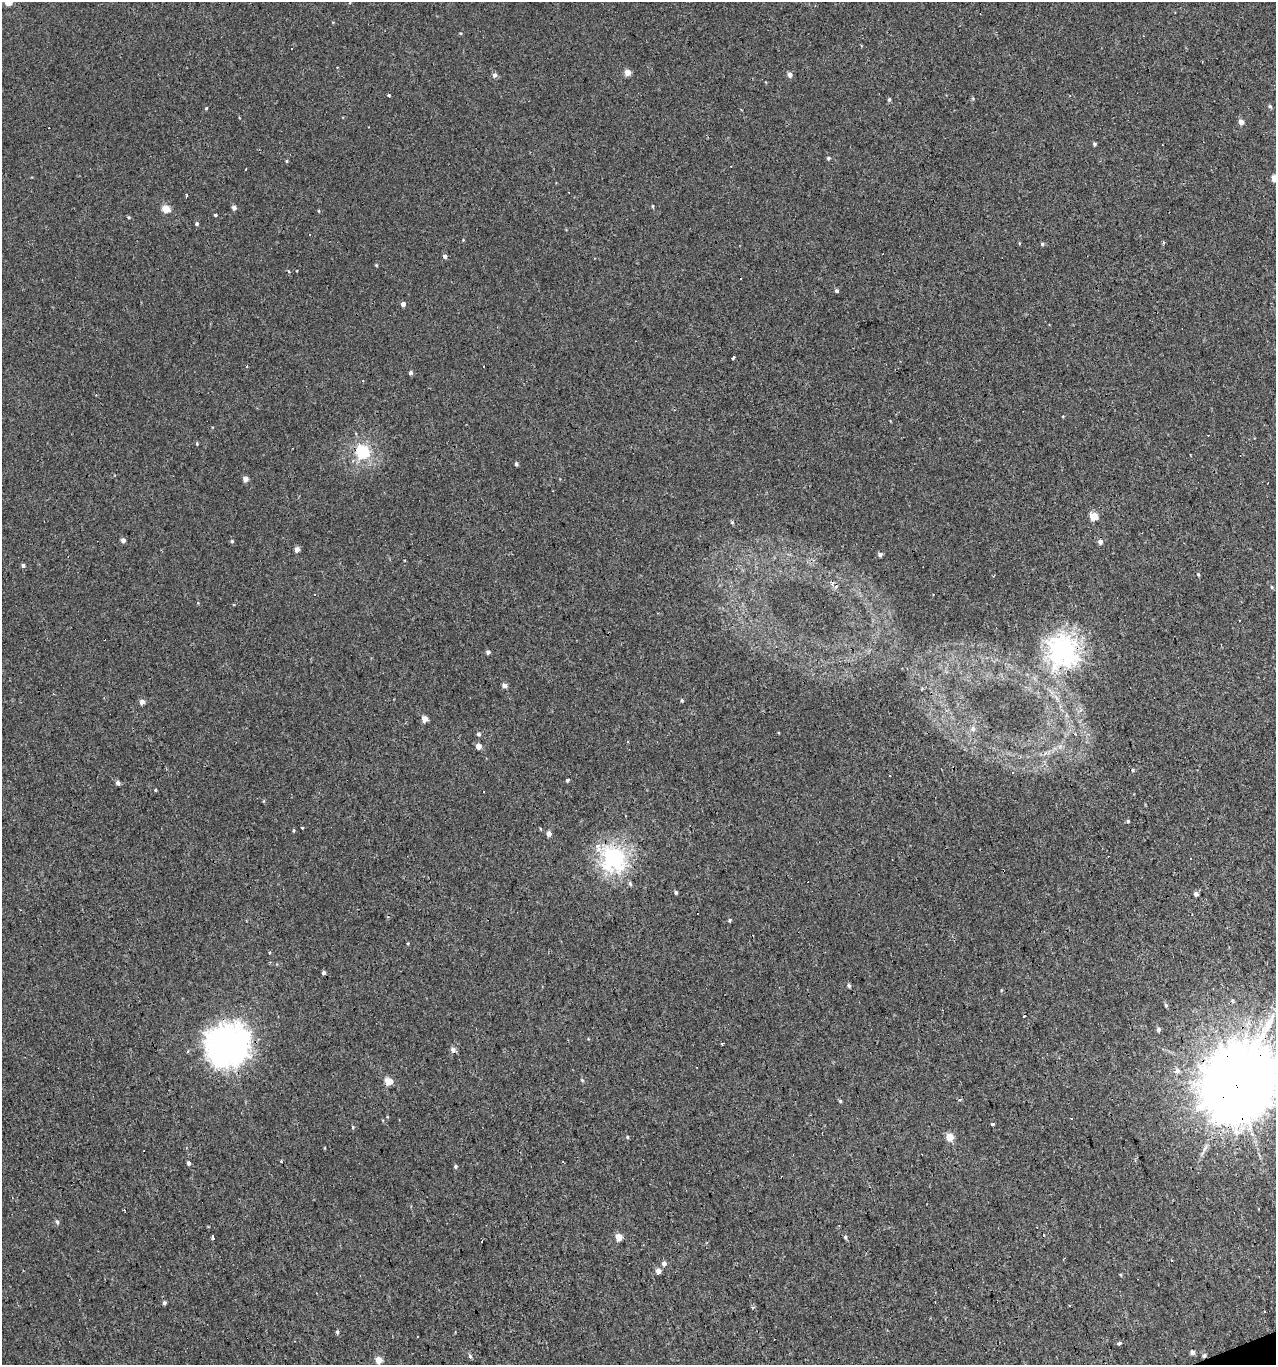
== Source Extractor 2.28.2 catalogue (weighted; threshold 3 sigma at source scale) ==
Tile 6 of 4 x 4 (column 2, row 2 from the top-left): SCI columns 1396-2669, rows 2727-4089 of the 5286 x 5452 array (HDU 1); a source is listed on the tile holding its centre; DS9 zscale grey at full resolution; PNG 1278 x 1367 px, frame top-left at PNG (2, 2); no overlay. Shown black and unused: <1% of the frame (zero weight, under 3 of 4 exposures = <1% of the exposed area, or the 3 px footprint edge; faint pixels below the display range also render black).
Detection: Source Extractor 2.28.2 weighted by HDU 2 'WHT'; one run over the whole footprint, this tile lists its part. Background 0.00134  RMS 0.003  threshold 0.0136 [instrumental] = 3 sigma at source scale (4.5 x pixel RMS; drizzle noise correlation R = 1.50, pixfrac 1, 0.0396/0.0396 arcsec/px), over >= 5 px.
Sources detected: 155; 33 cosmic-ray / hot-pixel residue — not listed; the other 122 listed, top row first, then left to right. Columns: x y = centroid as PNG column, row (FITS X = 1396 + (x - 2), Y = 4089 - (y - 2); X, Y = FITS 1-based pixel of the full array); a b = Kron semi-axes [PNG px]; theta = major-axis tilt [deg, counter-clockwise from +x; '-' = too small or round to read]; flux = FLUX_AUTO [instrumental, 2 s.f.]
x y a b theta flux
8 2 5 4 - 5.9
460 33 4 3 - 0.29
627 72 4 4 - 3.9
494 75 5 5 - 1.3
790 75 5 5 - 1.4
389 95 3 3 - 0.41
889 99 5 4 - 0.55
973 99 5 3 - 0.35
1270 106 6 4 -52 0.55
206 108 4 3 - 0.35
1241 122 4 4 - 2.5
706 135 3 3 - 0.27
1094 144 4 4 - 0.59
828 158 5 5 - 0.61
287 161 4 4 - 0.33
1275 178 5 4 - 6.2
186 196 4 2 - 0.39
653 207 5 3 - 0.34
234 208 5 4 - 1.5
166 209 5 5 - 8.2
319 211 5 3 - 0.24
215 215 3 3 - 0.43
129 217 5 4 - 0.39
197 224 4 4 - 0.63
463 240 4 3 - 0.22
1163 243 5 3 - 0.43
1042 244 5 4 - 0.54
445 256 5 4 - 0.98
376 265 4 4 - 0.33
288 271 5 3 - 0.29
740 279 3 2 - 0.64
836 291 5 4 - 0.68
403 304 5 4 - 2.7
733 358 5 3 - 1.1
411 373 4 4 - 0.88
96 395 3 3 - 0.24
197 443 4 3 - 0.37
362 452 6 6 - 55
516 464 4 3 - 0.64
245 479 5 4 - 2.1
1093 516 5 5 - 9.1
732 522 5 5 - 0.48
123 540 4 4 - 1.7
232 541 5 4 - 0.48
1100 542 5 5 - 1.5
297 549 4 4 - 2.2
880 554 5 4 - 0.96
23 565 4 4 - 0.83
1198 574 5 4 - 0.42
832 583 7 4 55 0.67
1272 587 5 4 - 0.37
1240 621 3 3 - 1.4
1062 650 12 11 - 190
488 652 4 4 - 1.1
1059 672 6 5 - 1
504 685 5 4 - 1.7
1057 698 13 5 -58 1.8
682 700 4 4 - 0.46
142 702 5 4 - 2.2
425 719 4 4 - 3.9
973 729 6 6 - 1.1
478 734 5 5 - 0.77
627 741 3 3 - 0.73
478 746 4 4 - 3.1
1060 746 7 5 44 1
1045 753 7 4 71 0.56
567 780 4 4 - 0.51
118 783 5 4 - 1.3
155 790 3 3 - 0.33
264 801 5 4 - 0.29
1128 821 5 4 - 0.44
302 828 3 3 - 0.6
293 830 6 3 -90 0.36
548 834 5 4 - 1.8
596 846 8 4 -49 2.4
613 858 9 8 - 140
1191 858 3 2 - 0.43
630 883 6 4 -86 0.66
676 892 4 4 - 0.58
1196 894 4 4 - 1.6
729 920 5 4 - 0.46
324 973 4 4 - 0.85
849 985 5 4 - 0.67
1001 990 4 4 - 0.3
1166 1005 5 4 - 0.5
1158 1030 5 4 - 0.83
722 1044 3 3 - 1.2
227 1045 16 15 - 420
453 1050 6 5 - 1.6
188 1051 3 3 - 0.55
1177 1071 6 6 - 1.6
582 1080 5 3 - 0.37
388 1082 5 5 - 7.5
1237 1086 25 22 65 4200
960 1099 3 3 - 1.1
840 1101 5 3 - 0.45
992 1124 3 3 - 1.1
353 1127 4 4 - 0.36
627 1137 5 4 - 0.41
950 1137 5 5 - 6.3
324 1148 4 3 - 0.24
282 1161 3 3 - 1.2
563 1162 3 2 - 0.32
189 1163 4 4 - 0.97
455 1166 4 4 - 0.57
57 1222 5 5 - 0.76
213 1237 5 3 - 1.6
619 1237 5 4 - 5.7
845 1237 6 5 - 0.62
1064 1258 3 2 - 0.33
1172 1261 3 3 - 1.3
664 1263 5 5 - 1.2
658 1271 5 4 - 2.4
1120 1275 5 3 - 0.32
164 1303 5 4 - 0.71
753 1307 4 3 - 0.93
337 1332 6 4 -89 0.46
1119 1343 4 3 - 0.94
1192 1352 4 4 - 1.6
1204 1355 5 4 - 0.72
470 1356 6 4 -71 0.68
378 1360 5 5 - 4.4
Overlapping masked pixels (flux is a lower limit): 5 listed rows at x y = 362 452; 1062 650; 227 1045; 1237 1086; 1204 1355
Isophote crosses this tile's border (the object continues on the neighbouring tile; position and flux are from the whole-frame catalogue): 3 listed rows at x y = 8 2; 1275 178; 1237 1086